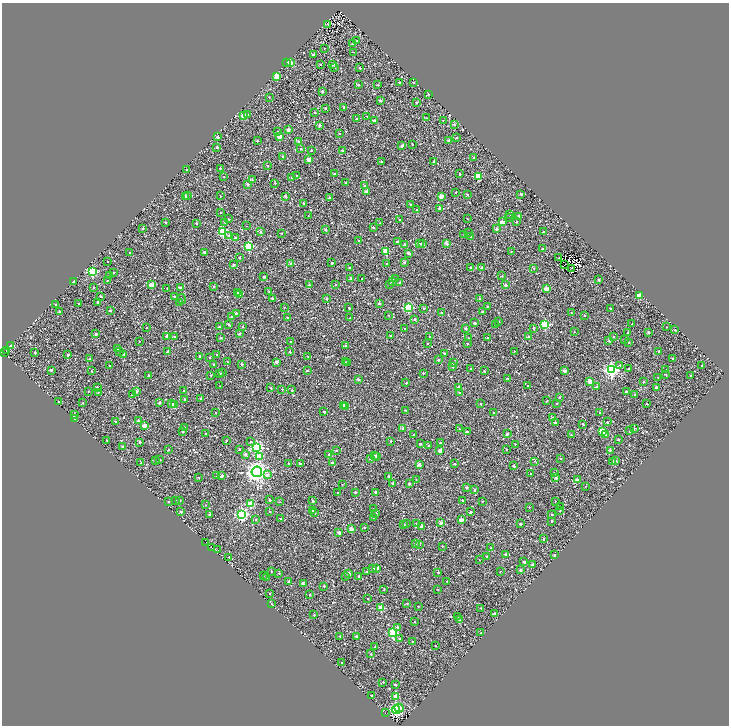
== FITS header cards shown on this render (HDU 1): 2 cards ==
NAXIS1  =                 1453
NAXIS2  =                 1447

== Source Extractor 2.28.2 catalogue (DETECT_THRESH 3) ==
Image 1453 x 1447 px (HDU 1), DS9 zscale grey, zoomed out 1/2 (1 PNG px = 2 x 2 image px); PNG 731 x 728 px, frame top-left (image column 1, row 1446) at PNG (2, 3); each listed source drawn as its Kron ellipse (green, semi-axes under 4 px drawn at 4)
Background 0.581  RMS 1.8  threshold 5.33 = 3 sigma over >= 5 px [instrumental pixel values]
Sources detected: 939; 171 cannot appear on this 1/2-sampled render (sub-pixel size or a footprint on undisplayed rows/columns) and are neither listed nor drawn; of the other 768, the 500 brightest by FLUX_AUTO listed and drawn (268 fainter detections omitted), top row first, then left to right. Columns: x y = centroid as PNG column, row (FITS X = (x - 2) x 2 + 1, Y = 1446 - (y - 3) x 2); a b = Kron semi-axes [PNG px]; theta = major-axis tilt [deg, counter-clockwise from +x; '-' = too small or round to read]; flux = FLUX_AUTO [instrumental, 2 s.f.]
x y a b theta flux
328 24 3 2 - 490
357 40 2 2 - 290
353 43 2 2 - 1400
324 48 2 2 - 230
354 52 2 1 - 250
313 55 2 2 - 1400
287 62 2 2 - 220
290 63 2 2 - 6100
320 64 2 2 - 1200
333 64 2 2 - 500
334 67 2 2 - 650
360 68 2 2 - 900
277 77 3 2 - 8600
399 82 2 2 - 700
414 83 2 2 - 580
358 85 2 2 - 510
378 85 2 2 - 350
322 91 2 2 - 1100
428 94 3 2 - 210
269 97 2 2 - 280
380 100 2 2 - 1900
417 102 2 2 - 710
344 107 2 2 - 940
325 108 2 2 - 780
314 112 2 2 - 320
248 114 3 3 - 370
243 116 2 2 - 5700
367 116 2 2 - 440
356 118 2 2 - 1000
426 118 3 2 - 270
374 120 2 2 - 1300
443 120 2 2 - 240
454 124 2 2 - 1600
320 125 2 2 - 1400
288 130 2 2 - 2800
277 131 2 2 - 300
339 134 2 2 - 740
279 136 2 2 - 5400
217 137 2 2 - 2100
457 138 2 2 - 570
257 141 2 2 - 520
298 141 2 2 - 510
448 141 2 2 - 2200
412 144 2 2 - 370
402 145 2 2 - 1500
217 147 2 2 - 880
300 149 2 2 - 660
311 150 2 2 - 510
342 151 2 2 - 440
283 156 2 2 - 990
474 158 2 2 - 450
308 160 2 2 - 4800
381 161 2 2 - 780
434 161 2 2 - 1000
267 165 2 2 - 340
220 168 2 2 - 460
186 169 2 2 - 420
334 174 2 2 - 1300
460 174 2 2 - 840
297 176 2 2 - 660
478 176 3 2 - 8600
224 177 2 2 - 350
292 177 2 2 - 830
252 180 4 2 - 320
275 183 2 2 - 340
346 183 2 2 - 510
248 184 2 2 - 1500
365 186 2 2 - 2000
367 191 2 2 - 2200
456 192 2 2 - 510
467 194 2 2 - 690
521 194 2 2 - 730
187 195 2 2 - 620
185 196 2 2 - 500
220 196 2 2 - 330
285 196 2 2 - 1400
441 196 2 2 - 4500
329 198 2 2 - 1300
303 203 2 2 - 790
411 204 2 2 - 990
440 208 2 2 - 1700
417 209 2 2 - 510
220 213 2 2 - 470
510 214 2 2 - 200
308 216 2 2 - 280
519 216 2 2 - 2300
508 217 2 2 - 810
228 219 2 2 - 280
400 219 2 2 - 890
467 219 2 1 - 200
165 222 2 2 - 590
225 222 2 2 - 400
502 222 2 2 - 5000
516 222 2 2 - 580
196 223 2 2 - 800
380 223 2 2 - 230
247 226 2 2 - 220
373 227 2 2 - 720
143 228 2 2 - 530
496 229 2 2 - 1400
326 230 2 2 - 1300
223 232 3 3 - 28000
260 232 2 2 - 1300
469 232 2 2 - 320
543 232 2 2 - 1000
282 233 2 2 - 340
229 235 2 2 - 800
464 235 2 2 - 220
471 237 2 2 - 280
235 238 2 2 - 1000
359 241 2 2 - 780
397 242 2 2 - 840
446 243 3 2 - 1900
420 244 2 2 - 400
423 244 2 2 - 910
405 245 2 2 - 1800
248 246 3 3 - 21000
542 249 2 2 - 1100
386 251 3 2 - 9000
511 251 2 2 - 350
130 253 2 2 - 880
205 253 2 2 - 2600
409 253 3 2 - 1600
559 257 2 1 - 220
239 258 2 2 - 770
108 262 2 2 - 250
404 262 2 2 - 1300
291 263 2 2 - 960
332 263 2 2 - 1000
386 263 2 1 - 240
564 264 2 1 - 300
233 265 2 2 - 1500
349 267 2 2 - 250
471 267 2 2 - 250
482 268 2 2 - 1800
534 268 2 2 - 390
571 268 2 1 - 260
92 272 3 3 - 23000
114 272 2 2 - 420
110 276 2 2 - 700
502 276 2 2 - 290
264 277 2 2 - 930
351 279 2 2 - 1400
362 279 2 2 - 410
396 279 2 2 - 650
107 280 2 2 - 250
599 280 2 2 - 1100
73 282 3 2 - 770
392 282 3 3 - 450
399 283 2 2 - 530
390 284 2 2 - 500
151 285 2 2 - 4500
309 285 2 2 - 1000
336 285 2 2 - 650
505 285 2 2 - 2400
214 286 2 2 - 490
93 287 2 2 - 730
180 287 2 2 - 950
167 288 2 2 - 250
546 289 2 2 - 4600
269 291 2 2 - 430
238 292 2 2 - 4700
239 295 2 2 - 2600
639 295 2 2 - 10000
100 296 2 2 - 490
174 296 2 2 - 950
272 298 2 2 - 1700
327 298 2 2 - 1200
479 298 2 2 - 710
181 299 5 3 - 320
98 302 2 2 - 790
180 303 2 2 - 510
379 303 2 2 - 850
79 304 2 2 - 490
56 305 2 2 - 260
284 307 2 2 - 230
408 307 3 3 - 25000
487 307 2 2 - 590
349 308 2 2 - 580
424 308 2 2 - 570
610 308 2 2 - 530
110 310 2 2 - 810
60 311 2 2 - 960
482 311 2 2 - 780
441 312 2 2 - 690
236 313 2 2 - 660
571 313 2 2 - 220
388 315 2 2 - 230
585 315 2 2 - 420
232 316 2 2 - 690
288 318 2 2 - 690
350 318 2 2 - 230
414 319 2 2 - 760
499 321 2 2 - 650
475 323 2 2 - 2400
228 324 2 2 - 1300
545 324 3 3 - 23000
632 324 2 2 - 270
495 325 2 2 - 250
147 327 2 2 - 870
219 327 2 2 - 1000
243 327 2 2 - 820
666 327 2 2 - 210
404 328 2 2 - 340
466 328 2 2 - 1800
533 328 2 2 - 1100
675 330 2 2 - 450
574 332 2 2 - 200
628 332 2 2 - 890
649 332 2 2 - 1600
96 334 2 2 - 1300
239 334 2 2 - 830
167 336 2 2 - 2100
174 336 2 2 - 350
391 336 2 2 - 630
430 337 2 2 - 670
529 337 2 2 - 1600
613 337 2 2 - 580
220 338 2 2 - 860
468 338 2 2 - 330
488 338 2 2 - 770
625 339 2 2 - 370
139 341 2 2 - 280
609 341 3 3 - 350
291 342 2 2 - 950
428 343 2 2 - 220
628 343 2 2 - 230
467 344 2 2 - 650
345 345 2 2 - 520
10 346 3 2 - 17000
118 349 2 2 - 1700
6 350 2 1 - 600
119 351 2 2 - 740
514 351 2 2 - 320
659 351 2 2 - 950
35 352 2 2 - 540
168 352 2 2 - 1600
290 352 2 2 - 730
5 353 2 1 - 340
124 354 2 2 - 1900
444 354 3 2 - 880
68 355 2 2 - 1100
217 355 2 2 - 590
200 356 2 2 - 980
308 356 2 2 - 250
209 357 2 2 - 240
90 358 2 2 - 1100
673 359 2 2 - 1000
438 360 2 2 - 810
227 362 2 2 - 300
277 362 2 2 - 2200
346 362 2 2 - 360
347 363 2 2 - 250
453 363 2 2 - 790
213 364 2 2 - 800
241 364 2 2 - 1400
109 365 2 2 - 230
620 365 2 2 - 230
453 366 2 2 - 730
702 366 2 2 - 520
629 368 2 2 - 410
471 369 2 2 - 320
51 370 2 2 - 720
565 370 2 2 - 3000
611 370 4 4 - 80000
665 370 2 2 - 750
91 371 2 2 - 370
307 371 2 2 - 680
484 371 2 2 - 630
219 373 2 2 - 790
222 373 3 2 - 460
423 373 2 2 - 550
666 374 3 3 - 240
211 375 2 2 - 400
149 376 2 2 - 1500
690 376 2 2 - 430
658 377 2 2 - 250
358 379 2 2 - 1100
508 379 2 2 - 280
590 381 2 2 - 5100
643 382 2 2 - 800
406 383 2 2 - 510
220 386 2 2 - 230
528 386 2 2 - 420
597 386 2 2 - 1100
97 387 2 2 - 770
656 387 2 2 - 760
271 388 2 2 - 360
458 388 2 2 - 3200
282 389 2 2 - 410
292 390 2 2 - 550
88 391 2 2 - 280
136 391 2 2 - 1200
184 391 2 2 - 950
98 392 2 1 - 240
626 392 2 2 - 910
460 393 2 2 - 810
635 394 2 2 - 910
132 395 3 2 - 400
559 397 2 2 - 670
200 398 2 2 - 480
184 399 2 2 - 550
547 401 2 2 - 310
58 402 2 2 - 370
83 403 2 2 - 540
159 403 2 2 - 1200
171 403 3 3 - 320
556 403 2 2 - 460
174 404 2 2 - 4200
481 404 2 2 - 330
647 404 2 2 - 230
343 405 2 2 - 2300
345 406 2 2 - 1200
406 410 2 2 - 310
324 412 2 2 - 890
493 412 2 1 - 200
599 412 2 2 - 220
216 413 2 2 - 310
74 414 2 2 - 1300
552 418 2 2 - 1100
75 419 2 2 - 490
138 421 2 2 - 940
115 422 2 2 - 460
607 422 2 2 - 790
555 423 2 2 - 1500
583 424 4 2 - 420
144 426 2 2 - 4400
185 428 2 2 - 1500
403 428 2 2 - 1400
634 428 2 2 - 270
459 429 2 2 - 280
467 431 2 2 - 910
602 431 3 2 - 9800
630 431 2 2 - 860
182 432 2 2 - 750
206 433 2 2 - 260
507 434 3 2 - 1500
606 434 2 2 - 750
413 435 2 2 - 380
571 435 2 2 - 380
107 440 2 2 - 220
618 440 2 2 - 860
226 441 3 2 - 380
391 441 2 2 - 510
140 442 2 2 - 1100
251 442 2 2 - 400
440 443 2 2 - 910
420 444 2 2 - 790
515 444 2 2 - 410
429 445 2 2 - 1400
123 447 2 2 - 1700
257 448 4 4 - 44000
239 449 2 2 - 290
506 449 2 2 - 280
168 450 2 2 - 490
336 450 2 2 - 420
610 450 2 2 - 370
440 451 3 2 - 3700
245 454 3 2 - 1100
329 455 2 2 - 440
374 455 2 2 - 810
260 456 3 3 - 3200
377 456 2 2 - 290
371 458 2 2 - 1600
561 458 2 2 - 390
160 460 2 2 - 420
155 461 2 2 - 240
535 461 3 2 - 270
615 461 2 2 - 830
612 462 2 2 - 760
141 463 2 2 - 260
332 463 2 2 - 1200
288 464 2 2 - 390
300 464 2 2 - 870
419 464 2 2 - 2500
455 464 2 2 - 1100
514 466 2 2 - 1000
257 472 5 5 - 190000
554 473 2 2 - 360
530 474 2 2 - 380
267 475 2 2 - 1800
217 476 2 2 - 560
222 476 2 2 - 2400
199 477 2 2 - 310
389 477 2 2 - 1200
556 478 2 2 - 2200
416 479 2 1 - 230
577 480 2 2 - 1200
393 483 2 2 - 970
409 484 2 2 - 1100
342 485 2 2 - 290
585 486 2 2 - 340
467 487 2 2 - 700
474 490 3 2 - 450
338 492 2 2 - 640
355 492 2 2 - 1200
375 492 2 2 - 1300
175 500 2 2 - 390
179 500 3 2 - 200
269 500 2 2 - 580
462 500 2 2 - 530
312 501 2 2 - 730
482 501 3 2 - 250
555 501 2 2 - 340
169 502 2 2 - 450
280 502 2 2 - 220
251 504 3 3 - 12000
205 505 2 2 - 300
529 507 2 2 - 390
560 507 2 2 - 690
373 509 2 2 - 260
313 510 2 2 - 290
269 511 2 2 - 420
560 511 2 2 - 250
181 512 2 2 - 1500
470 512 2 2 - 640
315 513 2 2 - 680
376 513 2 2 - 1100
209 514 2 2 - 860
242 514 4 3 - 61000
552 514 2 2 - 400
373 517 2 2 - 260
280 518 2 2 - 660
256 520 2 2 - 440
461 520 2 2 - 4100
552 521 2 2 - 730
416 523 2 2 - 770
441 523 2 2 - 2400
406 524 2 2 - 210
520 524 2 2 - 1300
403 525 2 2 - 710
422 526 2 2 - 2300
364 527 2 2 - 490
351 529 2 2 - 3500
339 533 2 2 - 2600
543 539 2 2 - 560
206 542 2 2 - 810
416 543 2 2 - 690
419 545 2 2 - 300
442 546 2 2 - 390
211 548 3 2 - 600
491 548 2 2 - 870
218 550 3 1 - 780
505 554 2 2 - 840
554 555 2 2 - 850
487 556 2 2 - 620
229 557 2 2 - 1200
480 560 2 1 - 200
524 562 3 2 - 1200
533 564 2 2 - 1200
373 568 2 2 - 1000
377 568 2 2 - 1300
520 570 2 2 - 1300
271 571 2 2 - 500
366 571 2 2 - 280
500 571 2 2 - 230
438 572 2 2 - 550
279 573 2 2 - 530
349 573 2 2 - 1500
263 576 2 1 - 210
359 576 2 2 - 1100
266 577 2 2 - 410
346 577 2 2 - 470
288 582 2 2 - 570
447 582 2 1 - 260
303 583 4 2 - 2200
324 586 2 2 - 770
384 590 2 2 - 200
438 590 2 2 - 260
270 594 2 2 - 370
310 595 2 2 - 240
368 599 2 2 - 450
407 603 2 2 - 350
271 604 2 2 - 270
418 606 2 2 - 490
381 608 2 2 - 8100
481 608 2 2 - 290
494 613 2 2 - 820
314 615 2 2 - 390
458 616 3 2 - 240
459 620 2 2 - 300
414 622 2 2 - 440
397 627 2 2 - 1000
393 633 3 3 - 18000
481 633 2 2 - 260
340 636 2 2 - 610
357 636 2 2 - 1200
400 639 2 2 - 890
412 641 2 2 - 330
436 646 2 2 - 260
375 647 2 2 - 580
371 654 2 2 - 480
341 662 2 1 - 220
383 682 2 2 - 330
395 685 2 2 - 870
372 696 2 2 - 290
396 697 2 2 - 3400
399 708 4 3 - 4800
396 710 4 3 - 74000
385 713 2 1 - 350
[268 fainter detections neither listed nor drawn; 171 sub-pixel or undisplayed-footprint detections neither listed nor drawn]